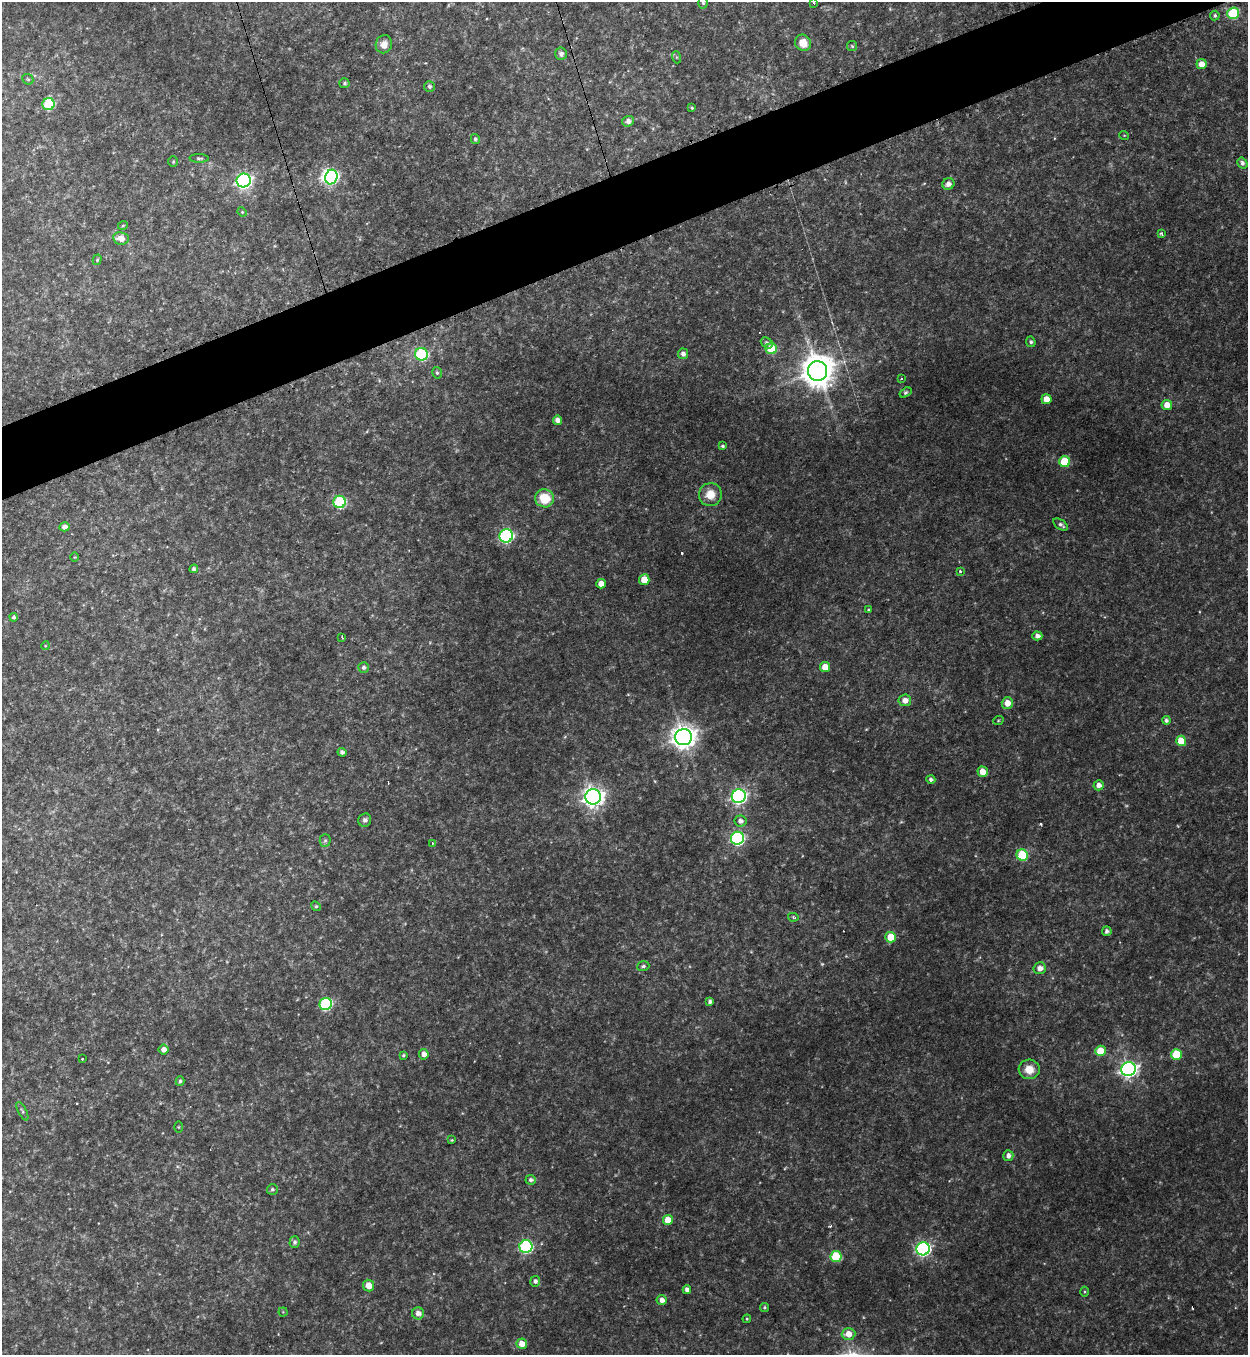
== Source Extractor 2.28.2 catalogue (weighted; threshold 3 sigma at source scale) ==
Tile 10 of 4 x 4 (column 2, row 3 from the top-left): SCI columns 1525-2770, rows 1375-2727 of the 5414 x 5454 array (HDU 1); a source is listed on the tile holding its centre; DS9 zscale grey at full resolution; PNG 1250 x 1357 px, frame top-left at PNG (2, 2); each listed source drawn as its Kron ellipse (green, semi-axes under 4 px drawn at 4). Shown black and unused: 5% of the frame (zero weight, under 3 of 4 exposures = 3% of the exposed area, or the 3 px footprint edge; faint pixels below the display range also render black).
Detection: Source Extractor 2.28.2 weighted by HDU 2 'WHT'; one run over the whole footprint, this tile lists its part. Background 0.175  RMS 0.0097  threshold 0.0434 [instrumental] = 3 sigma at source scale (4.5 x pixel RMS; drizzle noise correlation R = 1.50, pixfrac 1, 0.05/0.05 arcsec/px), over >= 5 px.
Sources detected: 126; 3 too faint to see at this stretch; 1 inside a brighter object's white glare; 4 cosmic-ray / hot-pixel residue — neither listed nor drawn; the other 118 listed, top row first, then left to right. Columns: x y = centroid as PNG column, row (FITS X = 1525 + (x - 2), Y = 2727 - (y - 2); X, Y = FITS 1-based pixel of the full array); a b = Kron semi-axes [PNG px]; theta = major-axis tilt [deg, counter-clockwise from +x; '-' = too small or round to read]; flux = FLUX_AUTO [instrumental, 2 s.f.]
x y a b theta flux
814 2 3 2 - 1.2
703 3 6 5 - 1.6
1233 13 6 5 - 72
1215 15 5 4 - 1.8
803 43 8 7 - 12
384 44 9 8 - 7.9
852 46 5 5 - 1.5
561 54 6 6 - 3.4
676 57 6 4 -70 1.3
1201 64 5 5 - 9
28 79 6 5 - 1.3
344 83 5 5 - 2
429 86 5 5 - 2.1
48 104 6 6 - 58
692 108 3 3 - 1.2
628 121 6 5 - 4.1
1124 135 5 3 - 0.75
475 139 5 4 - 2
199 158 10 4 -1 1.8
173 162 5 4 - 1.2
1242 163 6 5 - 3
331 177 7 6 - 140
244 180 7 7 - 290
948 184 6 5 - 4.9
242 212 5 4 - 1.1
123 225 5 3 - 0.91
1162 234 4 3 - 1.9
121 238 8 6 -10 8.1
97 260 5 4 - 1.6
1031 342 5 4 - 2.1
767 343 6 5 - 2.6
771 349 5 5 - 32
421 354 6 6 - 99
683 354 5 5 - 3.8
818 371 10 9 - 1900
437 373 6 4 -75 1.7
901 379 3 3 - 1.5
905 393 6 4 35 1.8
1046 399 5 5 - 13
1167 405 5 5 - 9.3
557 420 4 4 - 5.2
723 446 4 4 - 1.7
1065 462 5 5 - 41
710 495 11 11 - 15
545 498 9 9 - 26
340 502 6 6 - 83
1061 525 8 4 -37 2.7
65 527 5 4 - 5.4
506 536 7 6 - 160
74 557 5 3 - 0.86
194 569 4 4 - 2.6
960 571 4 3 - 1.8
644 580 5 5 - 18
601 584 5 4 - 9.8
868 610 4 3 - 1
14 617 4 4 - 2.3
1037 636 5 4 - 4.3
342 637 3 2 - 1.3
45 646 4 3 - 0.86
363 667 5 5 - 2.6
825 667 5 5 - 12
905 700 6 6 - 7.4
1007 703 6 5 - 9.6
1166 720 4 4 - 2.6
998 721 5 3 - 0.95
684 737 8 8 - 890
1181 741 5 5 - 18
342 752 4 4 - 2.5
983 772 5 5 - 12
931 779 4 4 - 2.7
1099 785 5 5 - 5.4
739 796 7 6 - 270
593 797 8 7 - 620
365 820 7 6 - 3.2
740 821 6 5 - 4.6
737 838 6 6 - 150
325 840 6 5 - 1.8
432 843 3 3 - 2.5
1022 855 6 5 - 49
316 906 5 4 - 1.3
793 917 5 4 - 1.5
1107 931 5 4 - 2.9
891 937 5 5 - 20
643 966 6 5 - 2.1
1040 968 6 6 - 6.3
710 1001 4 4 - 3
326 1004 6 6 - 110
164 1050 5 5 - 5.5
1100 1051 5 5 - 20
424 1054 5 4 - 5.2
1176 1054 5 5 - 38
403 1055 3 3 - 1.4
82 1059 2 2 - 1.1
1029 1069 10 10 - 14
1129 1069 7 7 - 340
180 1081 5 4 - 2
22 1111 10 3 -64 1.7
178 1127 5 3 - 0.87
452 1140 3 3 - 0.91
1008 1156 5 5 - 4.1
531 1180 5 5 - 2.6
272 1189 5 5 - 1.8
668 1220 5 5 - 15
295 1242 6 5 - 2.8
526 1247 6 6 - 130
923 1249 6 6 - 190
836 1257 5 5 - 49
535 1281 5 5 - 3.3
368 1286 6 5 - 10
687 1290 4 4 - 4.1
1084 1292 5 3 - 1
661 1300 5 5 - 5
764 1307 4 4 - 1.4
283 1312 4 4 - 0.95
418 1313 6 6 - 5.5
747 1319 4 4 - 1.2
849 1334 7 6 - 11
522 1344 5 5 - 11
Isophote crosses this tile's border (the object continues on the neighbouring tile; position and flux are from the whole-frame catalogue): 2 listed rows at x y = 814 2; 703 3